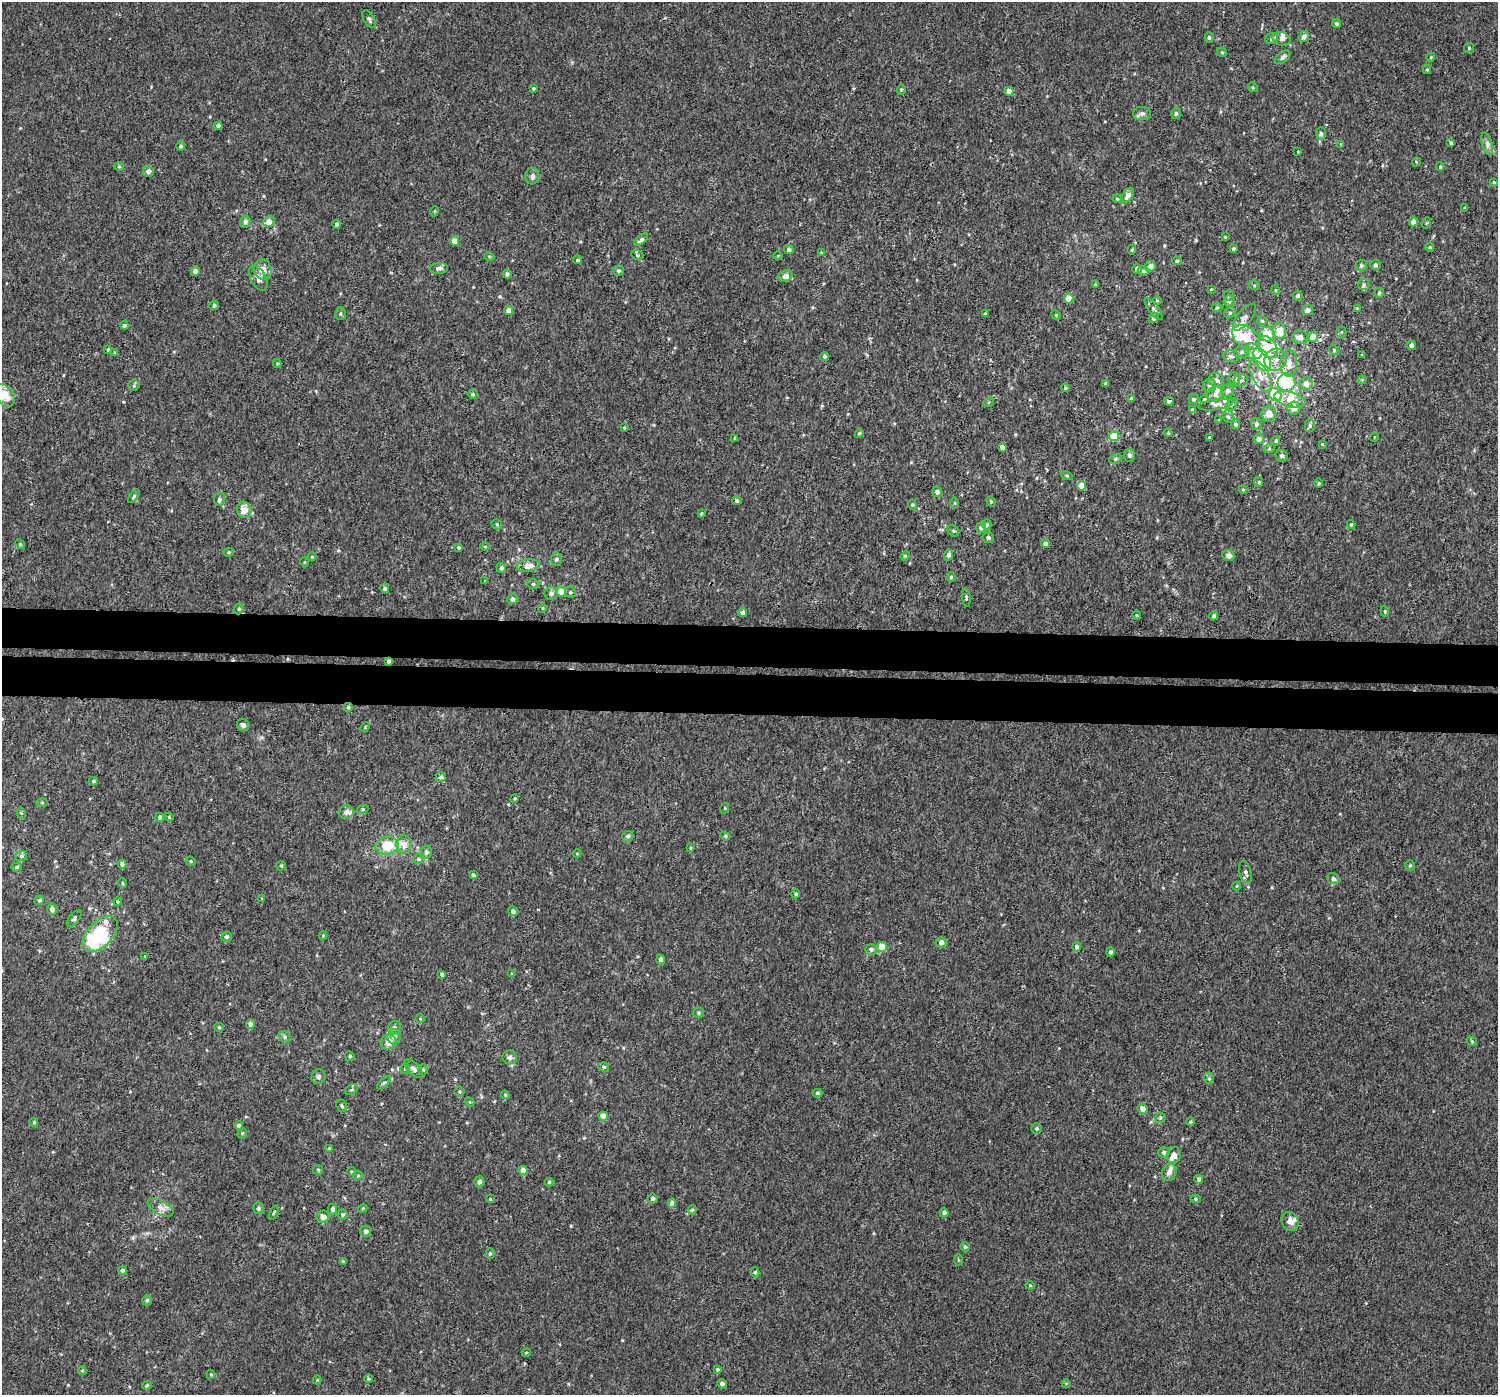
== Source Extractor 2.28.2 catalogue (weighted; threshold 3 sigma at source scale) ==
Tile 5 of 3 x 3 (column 2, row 2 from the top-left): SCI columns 1500-2995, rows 1667-3059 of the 4512 x 4831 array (HDU 1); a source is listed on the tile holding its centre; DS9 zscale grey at full resolution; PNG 1500 x 1397 px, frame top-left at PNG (2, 2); each listed source drawn as its Kron ellipse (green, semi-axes under 4 px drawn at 4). Shown black and unused: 6% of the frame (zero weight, under 3 of 4 exposures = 4% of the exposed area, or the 3 px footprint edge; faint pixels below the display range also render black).
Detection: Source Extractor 2.28.2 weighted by HDU 2 'WHT'; one run over the whole footprint, this tile lists its part. Background 0.00177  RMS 0.0024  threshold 0.0106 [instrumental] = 3 sigma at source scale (4.5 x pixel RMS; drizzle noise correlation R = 1.50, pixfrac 1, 0.0396/0.0396 arcsec/px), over >= 5 px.
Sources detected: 357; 26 inside a brighter listed object's ellipse — not listed separately; the other 331 listed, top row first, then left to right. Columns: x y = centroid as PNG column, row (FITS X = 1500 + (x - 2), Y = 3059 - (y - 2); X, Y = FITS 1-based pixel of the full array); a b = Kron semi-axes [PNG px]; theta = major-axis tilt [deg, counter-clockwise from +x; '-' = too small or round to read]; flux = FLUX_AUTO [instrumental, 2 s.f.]
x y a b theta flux
369 19 10 5 -61 0.62
1337 24 4 4 - 0.45
1304 37 5 5 - 1.2
1209 38 5 4 - 0.44
1272 39 6 5 - 0.87
1281 39 9 6 -16 0.96
1469 48 5 5 - 0.33
1222 52 5 4 - 0.33
1283 57 9 5 40 0.71
1431 57 4 3 - 0.21
1427 70 4 4 - 0.27
1253 87 5 4 - 0.34
533 88 4 3 - 0.27
901 89 5 4 - 0.34
1009 91 4 4 - 1.9
1176 113 6 4 76 0.47
1142 114 9 6 0 0.74
218 126 4 4 - 0.74
1321 133 6 5 - 0.37
1451 143 4 4 - 0.33
1341 144 3 3 - 0.2
1487 144 11 5 -74 0.85
181 146 4 4 - 0.44
1298 152 3 2 - 0.15
1416 162 5 3 - 0.19
119 166 5 4 - 0.29
1440 167 4 3 - 0.28
148 171 5 5 - 1
532 176 8 6 85 0.89
1494 182 4 3 - 0.22
1128 195 8 5 62 1.8
1117 199 5 4 - 0.3
1465 208 4 3 - 0.27
435 211 5 3 - 0.2
245 222 6 5 - 0.85
269 222 6 5 - 2
1413 222 4 4 - 1.7
1426 223 6 3 70 0.27
337 224 4 4 - 0.74
1225 237 3 2 - 0.2
641 240 8 4 39 0.7
454 241 5 4 - 2.2
1430 247 4 4 - 0.25
789 249 5 4 - 0.55
1233 249 3 3 - 0.37
1132 250 5 4 - 0.27
821 252 4 4 - 0.22
637 255 6 4 -22 0.31
489 256 5 3 - 0.21
778 256 4 3 - 0.21
577 260 4 4 - 0.41
1177 261 4 3 - 0.38
1375 265 5 5 - 0.47
1150 266 5 5 - 1.4
1361 266 6 5 - 0.57
439 268 9 5 3 0.84
1137 269 4 4 - 0.93
263 270 11 8 -70 2
195 271 4 4 - 1.1
619 271 5 5 - 0.44
1143 271 6 4 0 0.43
507 274 4 4 - 0.6
785 276 7 5 22 1.2
258 278 14 7 -63 1.7
1095 285 3 3 - 0.24
1254 285 5 3 - 0.25
1363 285 6 5 - 0.46
1211 289 3 3 - 0.16
1276 290 5 4 - 0.28
1379 293 5 4 - 0.42
1229 295 5 5 - 0.38
1298 296 5 4 - 0.53
1069 299 5 4 - 4.2
1157 300 5 3 - 0.19
1229 301 5 5 - 0.76
214 305 5 4 - 0.56
1217 308 5 3 - 0.25
1357 308 4 3 - 0.27
1154 309 13 5 -53 0.75
1307 310 5 5 - 1
509 311 4 4 - 1.7
1230 313 6 5 - 0.41
340 314 6 5 - 0.42
985 314 3 3 - 0.32
1056 315 4 3 - 0.21
1244 317 16 7 50 1.2
1154 318 5 5 - 0.7
1262 321 5 5 - 0.34
124 325 4 3 - 0.63
1279 331 8 6 -78 3.9
1341 332 5 5 - 0.31
1267 334 7 7 - 5.3
1246 337 15 10 -36 5.4
1300 337 8 7 - 1.5
1313 337 5 5 - 3.1
1411 345 5 4 - 0.93
1268 347 12 8 -54 3.4
108 350 3 3 - 0.27
1334 350 5 4 - 0.3
1254 351 9 7 -31 1.4
1242 352 7 6 - 0.71
115 353 4 4 - 0.32
1362 355 3 3 - 0.28
825 356 4 4 - 0.45
1231 356 8 6 -10 0.73
1262 359 12 7 -60 22
1276 360 11 10 - 2
1289 363 13 8 89 2.3
277 364 4 4 - 0.24
1261 376 18 8 -60 2.3
1234 379 6 6 - 0.83
1216 380 8 7 - 1
1241 380 7 6 - 0.67
1362 380 4 4 - 0.26
1106 383 4 3 - 0.33
1286 383 9 9 - 10
1306 384 6 6 - 1.7
134 385 6 5 - 0.36
1209 386 6 6 - 0.72
1065 388 4 4 - 0.36
1228 391 6 6 - 0.68
473 394 5 4 - 0.45
1215 394 8 7 - 1.1
5 395 12 8 -51 3.8
1275 395 7 6 - 16
1131 399 4 3 - 0.62
1193 399 5 5 - 0.42
1204 399 4 4 - 0.29
1290 399 16 7 -16 3.5
1169 401 5 4 - 0.54
989 402 5 3 - 0.23
1232 404 6 5 - 0.49
1215 405 18 5 8 0.99
1294 408 6 6 - 1.9
1193 410 4 4 - 0.73
1269 414 7 7 - 2.4
1228 417 6 5 - 0.52
1219 420 4 4 - 0.2
1236 424 5 4 - 0.56
1256 424 6 5 - 0.74
1310 425 6 5 - 0.53
624 427 4 3 - 0.22
859 433 4 4 - 0.28
1168 433 4 4 - 0.27
1114 436 5 5 - 7.7
1210 437 4 4 - 0.33
1374 437 5 3 - 0.18
734 438 4 2 - 0.17
1259 439 5 5 - 1.4
1276 441 4 4 - 0.44
1322 444 3 3 - 0.19
1002 447 4 4 - 1.1
1269 449 6 4 19 0.3
1129 455 6 5 - 0.77
1282 456 6 5 - 0.59
1115 459 6 5 - 0.42
1067 476 6 4 -18 0.32
1259 482 5 4 - 0.32
1319 483 5 3 - 0.24
1081 486 5 4 - 2.7
1243 489 4 4 - 0.24
937 492 5 5 - 0.84
134 496 8 4 55 0.39
219 499 6 5 - 0.67
737 500 4 4 - 0.5
991 501 5 4 - 0.32
955 503 5 3 - 0.23
912 505 5 4 - 0.32
244 510 8 7 - 2.6
701 514 4 3 - 0.29
497 524 5 4 - 0.32
987 525 5 4 - 0.43
1351 525 4 4 - 0.27
981 528 5 5 - 0.7
953 531 6 5 - 0.39
988 537 6 5 - 0.48
1046 543 4 4 - 1.1
20 544 5 4 - 0.31
485 546 5 3 - 0.24
459 547 4 3 - 0.31
229 552 5 4 - 0.29
948 555 5 4 - 0.72
1229 555 6 5 - 1
905 556 4 4 - 0.3
312 557 4 4 - 0.23
556 559 6 5 - 0.64
304 562 5 3 - 0.19
528 566 11 6 8 2.5
501 568 5 4 - 0.66
951 577 4 4 - 0.29
485 581 3 3 - 0.21
533 584 6 5 - 0.45
385 588 4 4 - 0.44
561 592 5 5 - 4.3
570 592 5 5 - 0.41
551 593 6 6 - 0.82
966 597 9 4 -85 0.37
512 599 5 5 - 0.83
542 608 4 4 - 0.27
239 609 6 4 67 0.38
1385 611 5 4 - 0.25
743 613 4 4 - 0.67
1137 615 4 4 - 0.29
1214 616 4 4 - 0.74
388 661 4 3 - 0.55
348 707 4 4 - 0.38
243 725 6 6 - 0.7
365 727 5 3 - 0.24
441 777 5 4 - 0.64
93 781 4 3 - 0.36
515 798 3 3 - 0.23
42 803 5 4 - 0.24
725 808 5 3 - 0.22
363 809 5 3 - 0.27
346 812 7 6 - 1
21 813 6 3 -71 0.27
160 817 4 4 - 0.52
169 817 4 3 - 0.2
628 836 6 5 - 0.65
725 836 5 4 - 0.32
404 844 8 7 - 1.8
387 846 12 9 7 6.8
690 848 4 3 - 0.25
426 852 6 5 - 0.67
577 854 4 3 - 0.18
21 856 6 5 - 0.49
418 859 5 5 - 0.36
191 861 5 4 - 0.33
122 864 4 4 - 0.74
1410 865 5 5 - 0.34
281 866 5 4 - 0.27
17 867 5 4 - 0.31
1245 872 12 6 -75 0.81
473 875 4 3 - 0.48
1333 879 6 5 - 0.65
122 883 5 3 - 0.23
1237 886 4 3 - 0.18
796 894 4 4 - 0.35
262 898 4 2 - 0.15
39 900 5 4 - 0.32
118 902 4 4 - 0.3
52 909 5 5 - 1
513 911 5 4 - 0.72
74 918 10 5 52 0.49
100 934 22 12 46 18
323 936 4 3 - 0.18
227 937 5 5 - 0.58
941 942 5 5 - 1.2
882 947 5 5 - 3.5
1076 947 5 4 - 0.67
871 949 5 5 - 0.67
1110 952 4 4 - 0.61
145 956 3 2 - 0.15
661 959 5 4 - 0.93
442 974 4 4 - 0.59
512 974 4 3 - 0.32
699 1013 5 5 - 0.41
420 1018 4 3 - 0.24
250 1024 5 4 - 1
219 1027 4 4 - 0.24
394 1028 7 6 - 0.59
394 1036 7 6 - 1.3
285 1037 6 5 - 0.44
1472 1041 5 4 - 0.25
389 1042 8 7 - 1.7
350 1056 5 4 - 0.32
510 1057 7 7 - 0.73
604 1067 5 4 - 0.43
405 1069 5 4 - 0.36
413 1069 11 6 -47 1
423 1070 5 5 - 0.36
318 1077 7 6 - 0.57
1209 1078 6 4 -68 0.39
384 1083 8 3 44 0.33
352 1090 7 5 31 0.4
460 1091 5 5 - 0.37
817 1093 5 4 - 0.37
505 1095 4 4 - 0.28
470 1102 5 3 - 0.21
342 1106 6 5 - 0.47
1142 1109 5 5 - 1.5
603 1116 4 4 - 2.3
1160 1118 5 5 - 0.38
34 1122 4 4 - 0.3
1191 1122 4 4 - 0.32
239 1125 4 4 - 0.52
1036 1128 5 5 - 0.4
242 1133 5 4 - 0.32
329 1148 4 3 - 0.24
1164 1152 6 5 - 0.8
1174 1155 8 7 - 1.3
318 1170 5 5 - 0.3
523 1170 4 4 - 1.8
352 1172 4 4 - 0.32
1169 1172 9 7 69 1.1
358 1175 5 3 - 0.23
1199 1179 4 4 - 0.63
479 1182 5 5 - 0.75
549 1182 4 4 - 0.3
653 1198 5 5 - 0.59
490 1199 3 3 - 0.2
1196 1199 5 4 - 0.32
672 1203 4 4 - 1.5
161 1208 14 7 -27 1.3
258 1208 6 5 - 0.51
363 1208 4 3 - 0.2
332 1209 5 4 - 0.62
692 1210 4 4 - 0.31
274 1213 7 3 67 0.3
944 1213 4 4 - 0.67
342 1215 5 5 - 0.41
323 1217 6 6 - 0.98
1290 1221 10 8 -64 1.6
366 1231 5 5 - 0.83
965 1247 5 4 - 0.43
490 1253 5 4 - 0.41
958 1260 5 3 - 0.26
343 1262 3 3 - 0.38
123 1271 4 3 - 0.79
755 1272 5 4 - 0.4
1030 1285 4 4 - 0.22
147 1300 5 4 - 0.39
526 1352 4 3 - 0.22
718 1369 4 3 - 0.34
82 1371 5 4 - 0.31
211 1374 5 4 - 0.28
368 1379 4 3 - 0.21
317 1380 4 4 - 0.22
722 1384 5 4 - 0.71
1066 1384 4 3 - 0.17
147 1386 5 4 - 0.32
Overlapping masked pixels (flux is a lower limit): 1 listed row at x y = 388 661
Isophote crosses this tile's border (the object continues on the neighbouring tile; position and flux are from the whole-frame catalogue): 1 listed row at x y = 5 395